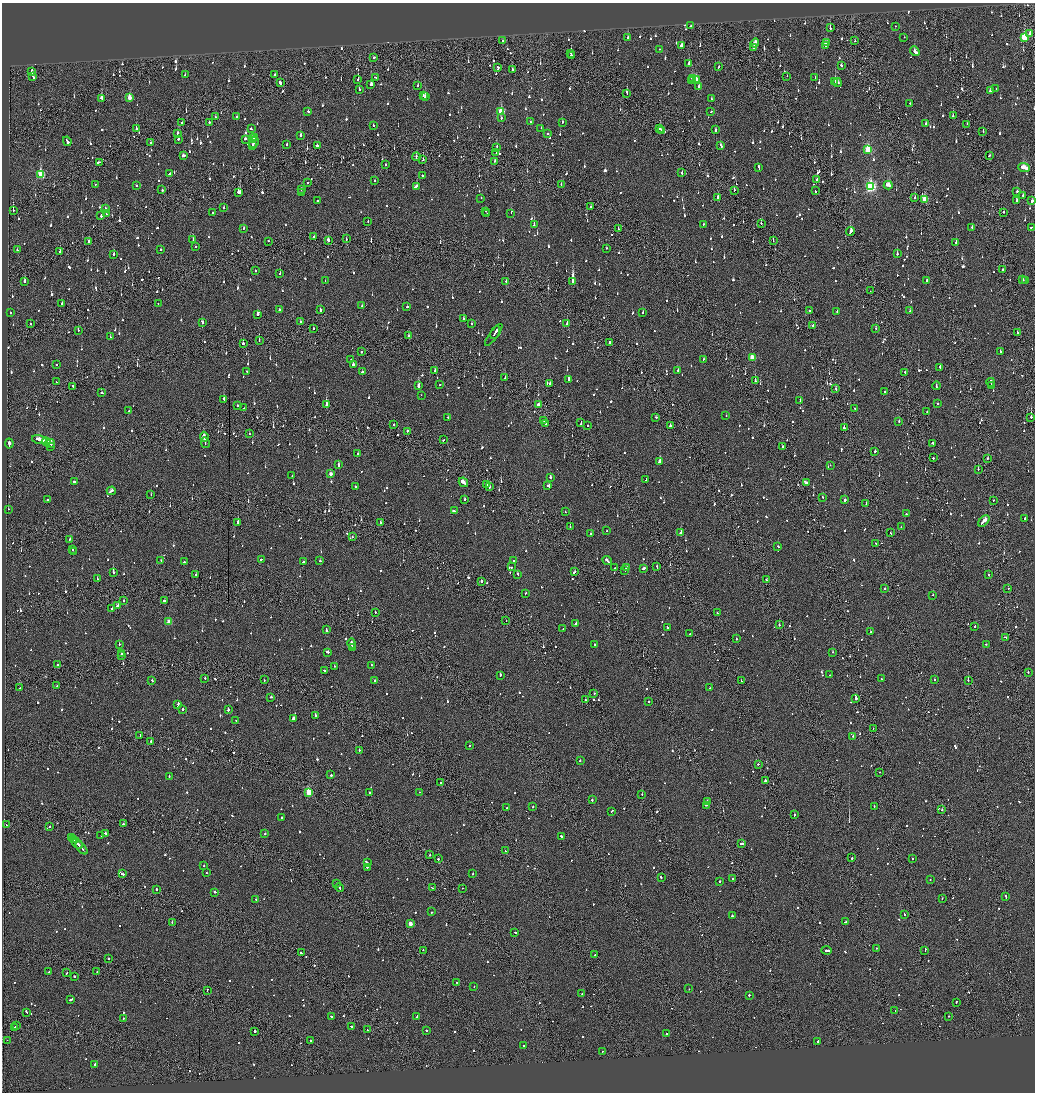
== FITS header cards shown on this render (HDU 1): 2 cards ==
NAXIS1  =                 2065
NAXIS2  =                 2180

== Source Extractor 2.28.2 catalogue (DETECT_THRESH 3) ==
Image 2065 x 2180 px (HDU 1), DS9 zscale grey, zoomed out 1/2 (1 PNG px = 2 x 2 image px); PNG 1037 x 1094 px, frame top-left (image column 1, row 2179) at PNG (2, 3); each listed source drawn as its Kron ellipse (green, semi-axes under 4 px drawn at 4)
Background -0.137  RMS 0.1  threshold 0.31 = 3 sigma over >= 5 px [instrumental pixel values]
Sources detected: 1737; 91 cannot appear on this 1/2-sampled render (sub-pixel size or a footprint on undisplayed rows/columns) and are neither listed nor drawn; of the other 1646, the 500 brightest by FLUX_AUTO listed and drawn (1146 fainter detections omitted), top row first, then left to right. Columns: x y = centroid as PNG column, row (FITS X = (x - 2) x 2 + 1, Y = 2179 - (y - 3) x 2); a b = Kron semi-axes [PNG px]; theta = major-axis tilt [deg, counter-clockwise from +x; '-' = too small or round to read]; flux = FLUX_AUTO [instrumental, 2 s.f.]
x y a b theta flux
691 26 2 2 - 240
895 26 2 2 - 180
830 28 2 2 - 150
1030 34 3 2 - 310
904 37 2 2 - 120
628 38 2 2 - 340
1024 38 4 3 - 1200
503 41 2 2 - 150
855 41 2 1 - 120
755 43 4 2 - 430
827 43 3 2 - 110
681 45 3 2 - 200
825 45 3 2 - 160
753 48 2 2 - 170
659 49 2 2 - 200
915 51 5 2 - 830
571 53 2 2 - 140
571 55 2 2 - 570
374 57 3 2 - 110
689 63 2 2 - 570
841 65 2 2 - 180
498 67 3 2 - 1100
719 67 3 2 - 130
512 69 2 1 - 500
32 71 4 2 - 170
185 75 2 2 - 110
275 75 2 2 - 210
787 76 2 1 - 150
33 77 4 2 - 170
376 77 3 2 - 260
815 77 2 2 - 190
693 78 4 2 - 410
358 79 2 1 - 200
696 79 3 2 - 240
692 81 2 2 - 170
835 81 2 2 - 390
837 82 4 2 - 120
280 83 3 2 - 530
371 84 3 2 - 1600
418 86 2 2 - 140
699 86 2 2 - 140
996 88 2 1 - 230
359 89 2 2 - 130
990 91 3 2 - 110
627 93 3 2 - 330
423 95 2 1 - 290
425 96 2 2 - 510
101 98 3 3 - 360
129 98 3 2 - 350
711 99 2 2 - 160
910 103 2 2 - 120
308 111 2 2 - 360
501 112 3 3 - 740
711 112 2 2 - 120
953 116 2 2 - 200
215 117 3 2 - 200
237 117 2 2 - 140
501 118 2 2 - 120
209 122 2 2 - 290
530 122 2 2 - 140
562 122 2 2 - 160
182 123 2 2 - 320
926 124 2 2 - 150
967 124 2 1 - 220
373 125 2 2 - 120
541 128 2 2 - 140
136 129 2 2 - 200
251 129 2 2 - 110
660 129 3 2 - 590
715 130 2 2 - 360
661 131 2 2 - 110
983 131 2 2 - 130
177 133 2 2 - 850
548 134 2 2 - 160
300 135 2 2 - 320
255 138 3 2 - 180
178 139 2 2 - 460
245 139 3 2 - 130
252 139 3 2 - 180
67 141 5 2 - 670
150 142 2 1 - 120
254 142 6 2 63 380
287 144 2 2 - 320
317 145 2 2 - 220
720 145 3 2 - 180
252 146 2 2 - 370
497 148 2 2 - 130
868 150 3 3 - 1200
496 153 3 1 - 150
989 155 2 2 - 170
183 156 3 2 - 230
416 157 4 1 - 280
423 160 2 2 - 190
495 161 2 2 - 110
99 162 2 1 - 200
386 164 2 2 - 110
759 167 4 2 - 270
1024 168 6 2 -21 990
170 173 3 2 - 150
682 173 2 2 - 130
40 175 4 3 - 1100
422 176 2 2 - 210
817 180 2 2 - 210
374 181 2 2 - 160
307 183 2 2 - 110
95 184 2 2 - 110
561 184 3 1 - 120
888 185 4 2 - 1300
136 186 2 2 - 230
416 187 3 2 - 250
871 187 4 3 - 2900
301 189 2 2 - 130
162 190 2 2 - 190
734 190 2 1 - 140
815 191 2 2 - 160
239 192 3 3 - 760
1017 192 2 2 - 510
301 193 2 2 - 170
1023 196 2 2 - 170
718 197 2 2 - 480
915 197 2 2 - 310
481 198 2 2 - 120
924 200 3 2 - 570
317 201 2 2 - 490
1016 201 3 2 - 190
1032 201 3 2 - 190
590 207 3 2 - 120
224 208 2 2 - 180
105 209 3 2 - 120
13 211 3 1 - 280
486 211 2 2 - 140
213 212 2 2 - 140
1004 212 2 1 - 210
487 213 2 2 - 120
511 213 2 2 - 120
106 214 2 2 - 180
101 215 3 2 - 350
368 222 2 1 - 130
761 223 2 1 - 350
703 224 2 2 - 120
534 225 2 2 - 610
972 227 2 2 - 120
1032 227 2 2 - 120
243 228 2 2 - 130
618 229 2 2 - 190
850 231 4 2 - 550
314 237 2 1 - 220
346 239 3 1 - 180
193 240 2 2 - 140
328 240 3 2 - 450
89 241 2 2 - 250
268 241 2 1 - 160
773 241 2 1 - 370
956 242 2 2 - 340
195 247 2 2 - 110
606 248 2 2 - 110
161 249 2 2 - 170
17 250 2 2 - 160
60 251 3 1 - 200
114 254 2 2 - 110
897 254 2 2 - 470
1003 270 2 2 - 380
255 271 2 2 - 110
280 273 2 2 - 140
1023 280 2 2 - 240
1025 280 2 2 - 610
25 281 3 2 - 350
325 281 2 1 - 130
506 281 2 1 - 110
573 281 3 2 - 6500
926 281 3 2 - 230
870 291 2 1 - 120
62 303 2 2 - 180
158 303 2 1 - 120
362 306 2 2 - 180
407 307 2 1 - 850
279 310 3 2 - 110
320 310 3 2 - 260
809 310 2 2 - 180
837 311 2 2 - 120
910 311 2 2 - 110
10 312 2 1 - 120
642 312 3 2 - 190
257 314 2 2 - 360
464 319 2 2 - 930
300 321 2 2 - 120
202 322 3 2 - 210
567 323 2 2 - 230
31 324 2 1 - 190
472 324 2 2 - 130
812 325 3 2 - 210
876 328 2 2 - 120
313 329 2 2 - 180
78 330 2 2 - 210
495 332 7 2 62 550
1017 332 3 1 - 150
494 335 13 1 53 310
408 336 2 2 - 170
110 337 2 2 - 120
259 341 2 1 - 120
610 342 2 2 - 170
243 343 2 2 - 390
1000 351 2 2 - 110
361 352 2 2 - 290
752 357 3 3 - 450
351 359 2 2 - 240
704 359 3 2 - 110
353 364 2 2 - 590
57 365 2 2 - 140
940 367 3 2 - 180
678 370 2 2 - 150
247 371 2 2 - 130
362 371 2 2 - 970
435 371 3 2 - 290
905 373 2 1 - 130
505 378 3 1 - 320
569 379 2 2 - 240
755 381 2 2 - 1100
56 382 2 2 - 150
991 382 4 2 - 320
550 383 2 2 - 350
440 385 2 2 - 120
73 386 2 2 - 120
419 386 2 2 - 770
936 386 4 2 - 230
991 386 2 2 - 290
836 389 3 2 - 170
884 392 2 2 - 150
101 393 2 2 - 120
421 395 2 2 - 120
224 399 2 2 - 280
800 401 4 2 - 140
326 404 3 2 - 1000
938 404 2 2 - 220
237 405 2 2 - 130
538 405 3 2 - 180
244 408 2 1 - 140
855 409 2 1 - 120
129 411 2 2 - 140
927 412 2 2 - 200
726 416 2 2 - 140
656 417 2 2 - 120
1031 417 2 1 - 870
448 418 3 2 - 140
544 420 2 2 - 130
899 421 2 2 - 240
581 422 4 1 - 300
546 424 2 2 - 620
394 425 2 2 - 120
588 425 2 2 - 290
670 426 2 2 - 270
844 428 3 2 - 1000
407 431 2 2 - 780
249 433 2 1 - 150
204 437 5 2 - 380
39 440 8 2 -16 960
443 440 2 2 - 120
46 442 4 2 - 340
9 443 5 2 - 960
51 443 4 3 - 340
205 443 5 2 - 650
932 443 2 2 - 790
51 446 2 1 - 470
782 447 2 2 - 150
875 451 2 2 - 380
358 454 2 2 - 200
933 458 2 2 - 500
987 458 2 2 - 180
660 462 2 2 - 1400
338 464 3 2 - 280
830 465 2 1 - 120
978 469 2 2 - 140
330 474 2 2 - 180
292 476 2 2 - 120
550 477 2 2 - 510
646 480 2 1 - 180
74 482 2 2 - 250
463 482 5 2 - 5100
806 483 3 2 - 110
487 484 2 2 - 740
355 486 2 2 - 110
548 486 3 2 - 150
489 487 2 2 - 350
111 491 4 2 - 260
151 495 2 2 - 160
823 497 2 2 - 110
464 499 2 2 - 200
48 500 2 2 - 230
845 500 2 2 - 720
993 500 2 1 - 120
866 504 2 1 - 190
8 509 2 2 - 120
454 511 3 2 - 850
565 512 2 1 - 110
906 514 2 2 - 120
1025 518 2 2 - 110
984 521 7 2 47 1900
238 522 2 2 - 180
381 523 2 2 - 120
570 527 2 2 - 200
901 527 2 2 - 220
607 531 2 1 - 130
681 533 3 2 - 630
890 533 2 2 - 130
591 534 3 2 - 190
352 537 2 2 - 160
70 539 3 2 - 260
876 543 2 2 - 400
778 546 2 2 - 170
73 550 2 2 - 120
73 552 2 1 - 160
261 559 2 2 - 120
161 560 2 2 - 130
607 560 5 2 - 330
320 561 2 2 - 170
513 561 2 2 - 120
184 562 2 2 - 110
304 562 4 2 - 350
512 567 2 2 - 190
657 567 2 2 - 150
615 568 2 2 - 110
627 568 3 2 - 180
643 568 3 2 - 200
625 570 3 2 - 160
575 572 3 2 - 270
113 573 2 2 - 490
518 574 2 2 - 310
196 575 2 1 - 470
988 575 2 2 - 130
97 578 2 1 - 200
766 580 3 2 - 240
481 581 2 2 - 120
885 588 2 2 - 180
1008 589 2 2 - 130
525 593 2 2 - 140
933 595 2 2 - 170
123 601 2 1 - 450
164 601 2 2 - 150
117 606 4 2 - 280
112 608 2 2 - 140
375 612 2 2 - 200
717 613 2 2 - 130
506 620 2 1 - 120
169 622 3 3 - 350
576 624 2 2 - 280
779 625 2 2 - 350
975 626 2 2 - 170
667 627 2 2 - 190
563 629 2 1 - 210
326 630 3 2 - 310
870 632 2 2 - 180
690 634 2 2 - 210
1006 637 3 2 - 170
736 639 2 2 - 240
351 643 5 2 - 320
119 644 2 2 - 210
594 644 2 1 - 170
986 644 2 2 - 130
353 648 3 2 - 190
328 652 3 2 - 490
832 652 2 2 - 260
122 654 3 2 - 190
121 656 2 2 - 350
57 665 2 2 - 140
371 665 2 2 - 150
334 666 2 2 - 140
324 670 4 2 - 180
1028 672 2 2 - 240
500 675 2 2 - 710
830 675 2 2 - 110
205 678 2 2 - 220
881 679 2 2 - 280
152 680 2 2 - 130
264 680 2 1 - 180
375 680 2 2 - 260
934 680 2 2 - 120
968 680 2 1 - 400
741 681 2 2 - 120
57 686 2 2 - 130
20 688 2 2 - 120
710 688 2 2 - 140
594 694 3 2 - 120
271 697 2 2 - 150
856 698 2 2 - 2300
585 700 2 2 - 170
649 702 2 2 - 170
178 704 3 2 - 260
183 709 2 2 - 370
228 710 2 2 - 330
315 715 2 2 - 270
293 718 3 2 - 370
236 720 2 1 - 180
873 729 2 1 - 120
140 735 3 2 - 160
853 736 2 2 - 690
151 742 2 2 - 170
469 745 2 2 - 120
359 750 2 2 - 260
580 761 2 2 - 190
758 764 2 2 - 220
879 772 2 1 - 160
331 775 2 2 - 580
169 776 2 2 - 110
765 780 2 2 - 1300
441 783 2 2 - 150
309 792 3 3 - 930
419 792 2 1 - 160
369 793 2 2 - 170
642 794 2 1 - 190
592 800 2 2 - 290
708 801 3 2 - 180
706 805 3 2 - 140
533 806 2 2 - 220
874 806 2 2 - 130
507 808 2 2 - 200
942 810 2 1 - 260
612 811 3 2 - 150
794 815 2 2 - 350
282 818 2 2 - 180
123 824 2 2 - 310
6 825 2 1 - 200
50 827 2 2 - 230
106 834 4 2 - 500
265 834 2 2 - 290
101 835 2 1 - 360
561 836 3 2 - 300
71 837 3 2 - 200
73 840 3 2 - 280
77 843 7 1 -45 520
742 843 4 2 - 340
81 848 7 2 -49 440
505 851 2 1 - 110
430 855 2 2 - 160
852 858 2 2 - 320
438 859 2 2 - 350
912 859 2 2 - 250
367 863 2 2 - 180
204 866 2 2 - 160
367 867 2 2 - 220
207 873 2 2 - 130
122 874 4 2 - 230
473 874 2 2 - 150
661 877 3 2 - 330
732 878 2 1 - 120
930 880 2 1 - 110
720 881 2 2 - 670
337 884 2 2 - 160
339 887 4 1 - 420
432 888 2 2 - 130
463 888 2 1 - 110
156 889 2 2 - 400
215 892 2 2 - 250
1006 896 3 2 - 200
942 898 2 2 - 150
256 899 2 2 - 110
432 912 2 2 - 470
904 914 2 2 - 150
732 916 2 2 - 990
845 922 3 2 - 220
172 923 2 2 - 140
410 924 3 2 - 200
515 932 2 2 - 210
876 948 2 2 - 300
423 950 2 1 - 170
827 950 5 2 - 610
925 950 3 1 - 220
301 953 2 1 - 140
595 955 2 2 - 150
109 959 2 2 - 230
49 972 2 2 - 120
97 972 2 1 - 120
67 973 2 1 - 110
75 976 2 2 - 400
457 982 2 1 - 120
474 987 2 2 - 110
689 989 2 2 - 260
207 990 2 1 - 180
582 994 2 2 - 140
749 995 2 1 - 1600
71 999 3 2 - 220
956 1002 3 2 - 160
895 1010 2 2 - 230
26 1012 4 2 - 160
949 1016 2 2 - 410
332 1017 3 2 - 220
417 1017 3 2 - 200
123 1018 2 2 - 160
16 1025 4 1 - 210
15 1027 2 1 - 200
351 1027 2 2 - 290
367 1030 2 2 - 150
255 1031 2 2 - 1400
426 1031 2 2 - 150
667 1034 2 2 - 300
7 1040 2 2 - 110
311 1041 2 2 - 120
818 1041 3 2 - 160
523 1045 2 2 - 170
602 1052 3 2 - 130
95 1064 2 2 - 890
At the frame edge (FLAGS 8, measured only in part): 1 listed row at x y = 1032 201
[1146 fainter detections neither listed nor drawn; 91 sub-pixel or undisplayed-footprint detections neither listed nor drawn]